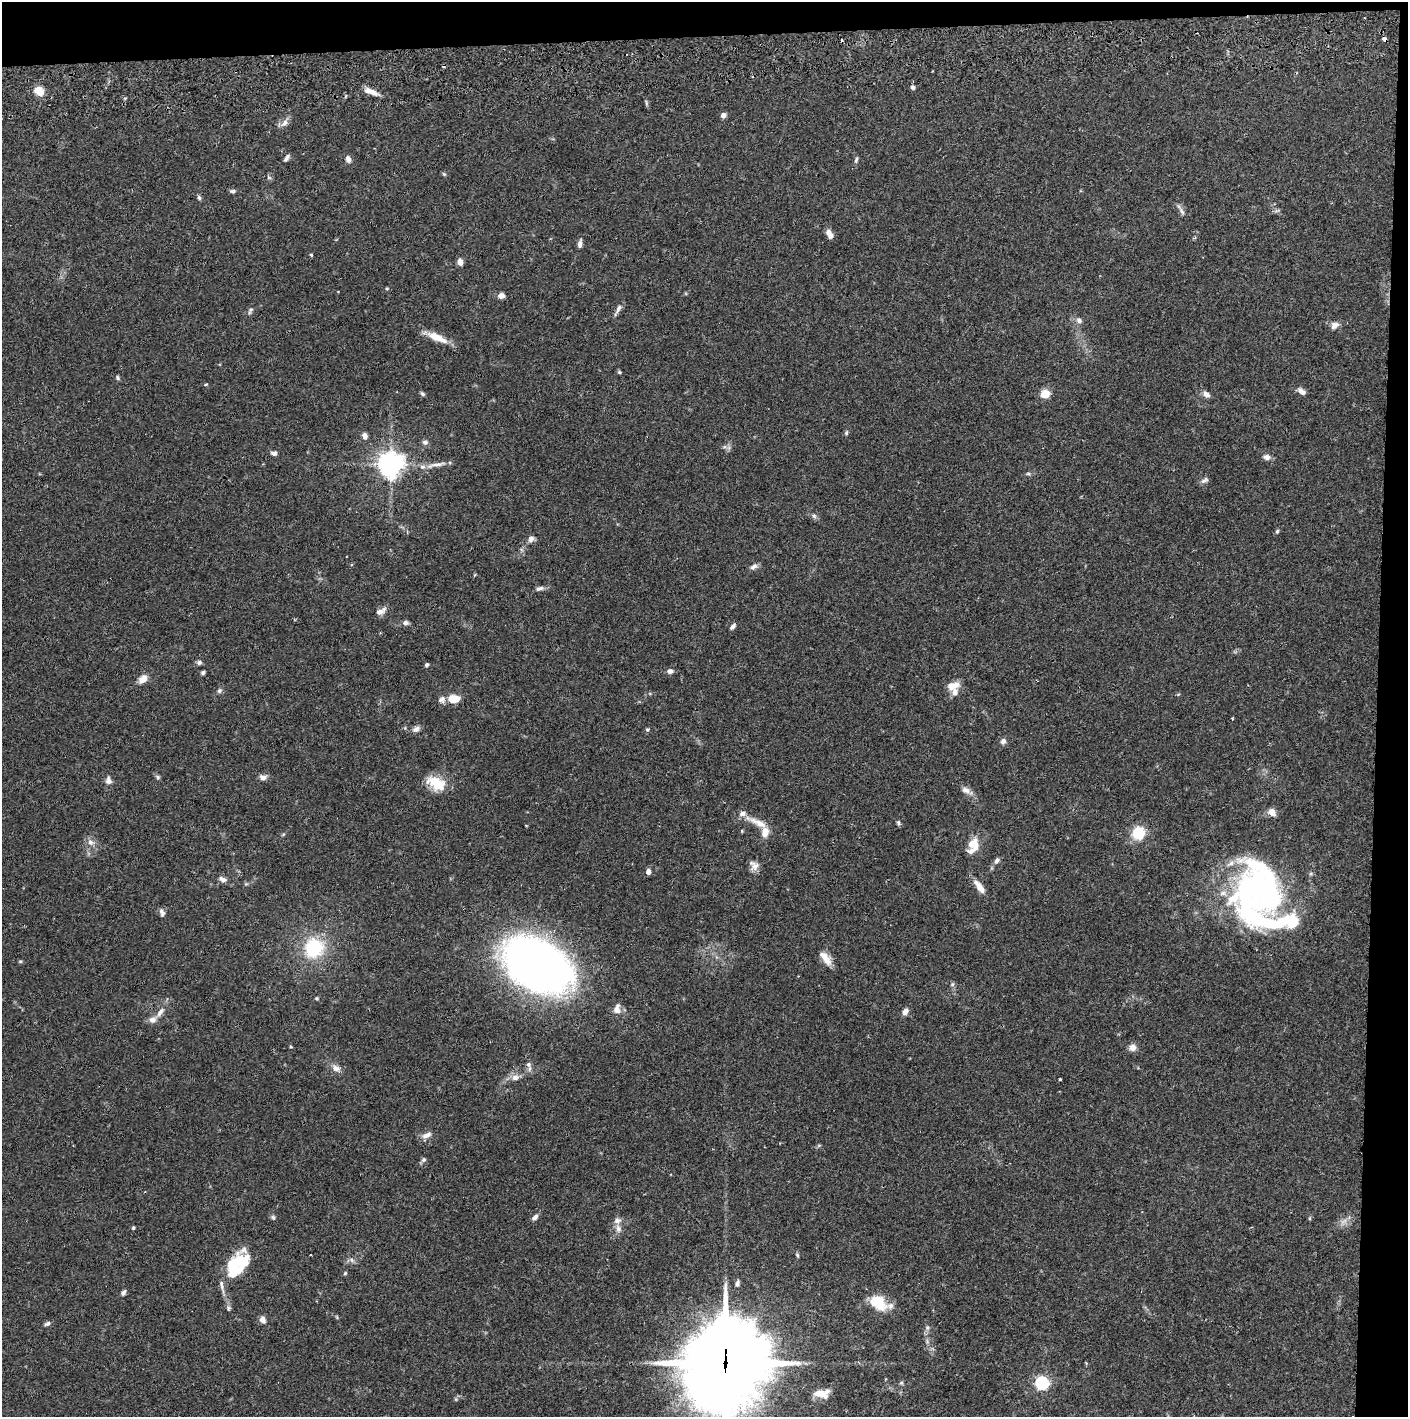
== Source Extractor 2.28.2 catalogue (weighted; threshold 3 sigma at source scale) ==
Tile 3 of 3 x 3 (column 3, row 1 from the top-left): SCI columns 2816-4221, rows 2888-4302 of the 4228 x 4360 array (HDU 1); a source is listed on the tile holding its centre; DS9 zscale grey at full resolution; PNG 1410 x 1419 px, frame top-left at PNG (2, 2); no overlay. Shown black and unused: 5% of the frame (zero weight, under 2 of 3 exposures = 3% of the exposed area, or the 3 px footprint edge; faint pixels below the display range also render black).
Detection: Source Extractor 2.28.2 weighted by HDU 2 'WHT'; one run over the whole footprint, this tile lists its part. Background 0.0687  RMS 0.0048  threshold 0.0217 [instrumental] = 3 sigma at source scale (4.5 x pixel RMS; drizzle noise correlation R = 1.50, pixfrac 1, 0.05/0.05 arcsec/px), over >= 5 px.
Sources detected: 136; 5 inside a brighter object's white glare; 4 cosmic-ray / hot-pixel residue — not listed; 10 inside a brighter listed object's ellipse — not listed separately; the other 117 listed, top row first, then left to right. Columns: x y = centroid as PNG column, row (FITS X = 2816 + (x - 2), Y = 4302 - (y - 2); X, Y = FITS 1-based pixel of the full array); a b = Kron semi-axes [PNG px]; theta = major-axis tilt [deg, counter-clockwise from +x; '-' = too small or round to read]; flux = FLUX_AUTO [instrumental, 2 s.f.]
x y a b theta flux
913 87 6 5 - 1.2
38 90 5 5 - 19
370 91 19 7 -19 4.1
646 103 8 4 -82 0.8
723 115 6 5 - 2.1
284 123 13 7 55 2.5
287 158 12 5 56 1.3
348 159 7 6 - 2.2
856 160 9 4 73 0.93
444 174 6 4 -44 0.63
269 177 7 5 -31 0.84
232 191 8 5 0 1
199 198 7 5 -72 0.9
1182 211 14 5 -58 1.7
829 234 10 6 -61 3.6
580 244 10 5 81 2
311 255 4 3 - 0.5
460 262 7 5 -80 2.7
387 288 5 3 - 0.51
501 296 6 5 - 3.2
618 309 16 5 60 2
250 310 11 5 63 1.2
1079 320 9 7 -47 1.8
1334 325 12 9 30 2.5
437 337 28 9 -25 7.7
619 372 5 5 - 0.63
118 378 6 5 - 0.82
206 384 5 2 - 0.49
1301 391 10 6 -36 2.6
422 394 7 4 -45 0.84
1045 394 9 9 - 5.8
1206 394 9 6 -37 2.5
846 433 6 4 72 0.71
364 436 8 7 - 1.9
425 442 8 6 -2 1.4
274 453 7 5 -11 1.5
1267 457 9 6 -6 2.1
391 464 8 8 - 420
436 465 33 5 11 4.4
1028 474 6 4 0 0.74
1204 480 12 6 31 1.5
814 516 6 6 - 1.1
1277 531 6 4 67 0.71
531 539 8 7 - 1.9
754 567 11 6 28 1.7
540 588 12 5 16 1.6
381 611 14 7 27 2.8
405 623 6 6 - 1.6
733 626 8 5 45 1.5
199 662 6 5 - 1.3
426 665 5 4 - 0.81
670 671 7 6 - 1.7
203 672 4 4 - 0.92
143 679 9 7 43 4.7
953 686 17 9 16 4.8
219 691 7 6 - 1.1
442 699 10 8 49 2.1
454 699 12 8 5 7.7
1232 718 4 2 - 0.4
416 729 10 7 27 1.9
647 729 5 5 - 0.84
1003 741 7 6 - 1.9
158 777 6 5 - 0.8
263 777 9 7 -6 2.3
108 780 12 8 -88 2.2
436 783 22 13 -28 12
966 790 12 8 -26 2.5
1272 812 10 8 -48 3.2
759 823 28 8 -27 6.4
898 823 7 5 -70 0.88
1138 833 14 13 - 13
90 842 9 8 - 2.4
972 844 14 8 53 6
997 860 8 5 49 1.4
754 866 12 10 -51 2.9
648 872 6 5 - 2.1
222 879 12 6 -23 2.1
1253 882 69 39 29 73
979 887 19 7 -54 4.7
162 912 11 6 -70 1.6
1291 922 32 17 -6 21
314 948 21 19 47 30
825 958 20 9 -53 5.3
20 961 5 4 - 0.6
537 965 53 33 -30 450
953 984 6 4 70 0.77
317 998 5 4 - 0.58
617 1009 14 9 80 3
905 1011 8 6 57 2.5
160 1012 16 6 52 3.2
291 1047 5 3 - 0.42
1133 1047 8 8 - 3.1
528 1064 7 7 - 1.6
336 1068 13 8 -30 2.9
515 1077 11 8 11 2.9
1060 1079 3 3 - 0.69
427 1135 14 7 22 2.6
819 1145 6 4 19 0.59
423 1160 7 6 - 1.1
273 1217 7 5 -68 0.88
535 1217 9 5 40 1.7
133 1228 5 3 - 0.63
618 1229 11 7 -74 2.5
797 1255 5 4 - 0.63
235 1264 34 19 46 23
345 1273 5 4 - 0.62
737 1283 9 5 75 1.4
123 1292 8 5 58 1.2
878 1303 21 14 -40 15
228 1308 8 5 -74 1.1
262 1319 9 7 -68 2.2
47 1324 8 5 25 1.2
927 1328 7 5 90 1
725 1363 36 31 75 3700
901 1383 5 5 - 0.77
1042 1383 6 6 - 93
822 1394 18 9 0 5.4
Overlapping masked pixels (flux is a lower limit): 1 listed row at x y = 725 1363
Isophote crosses this tile's border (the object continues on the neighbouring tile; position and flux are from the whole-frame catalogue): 1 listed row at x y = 725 1363